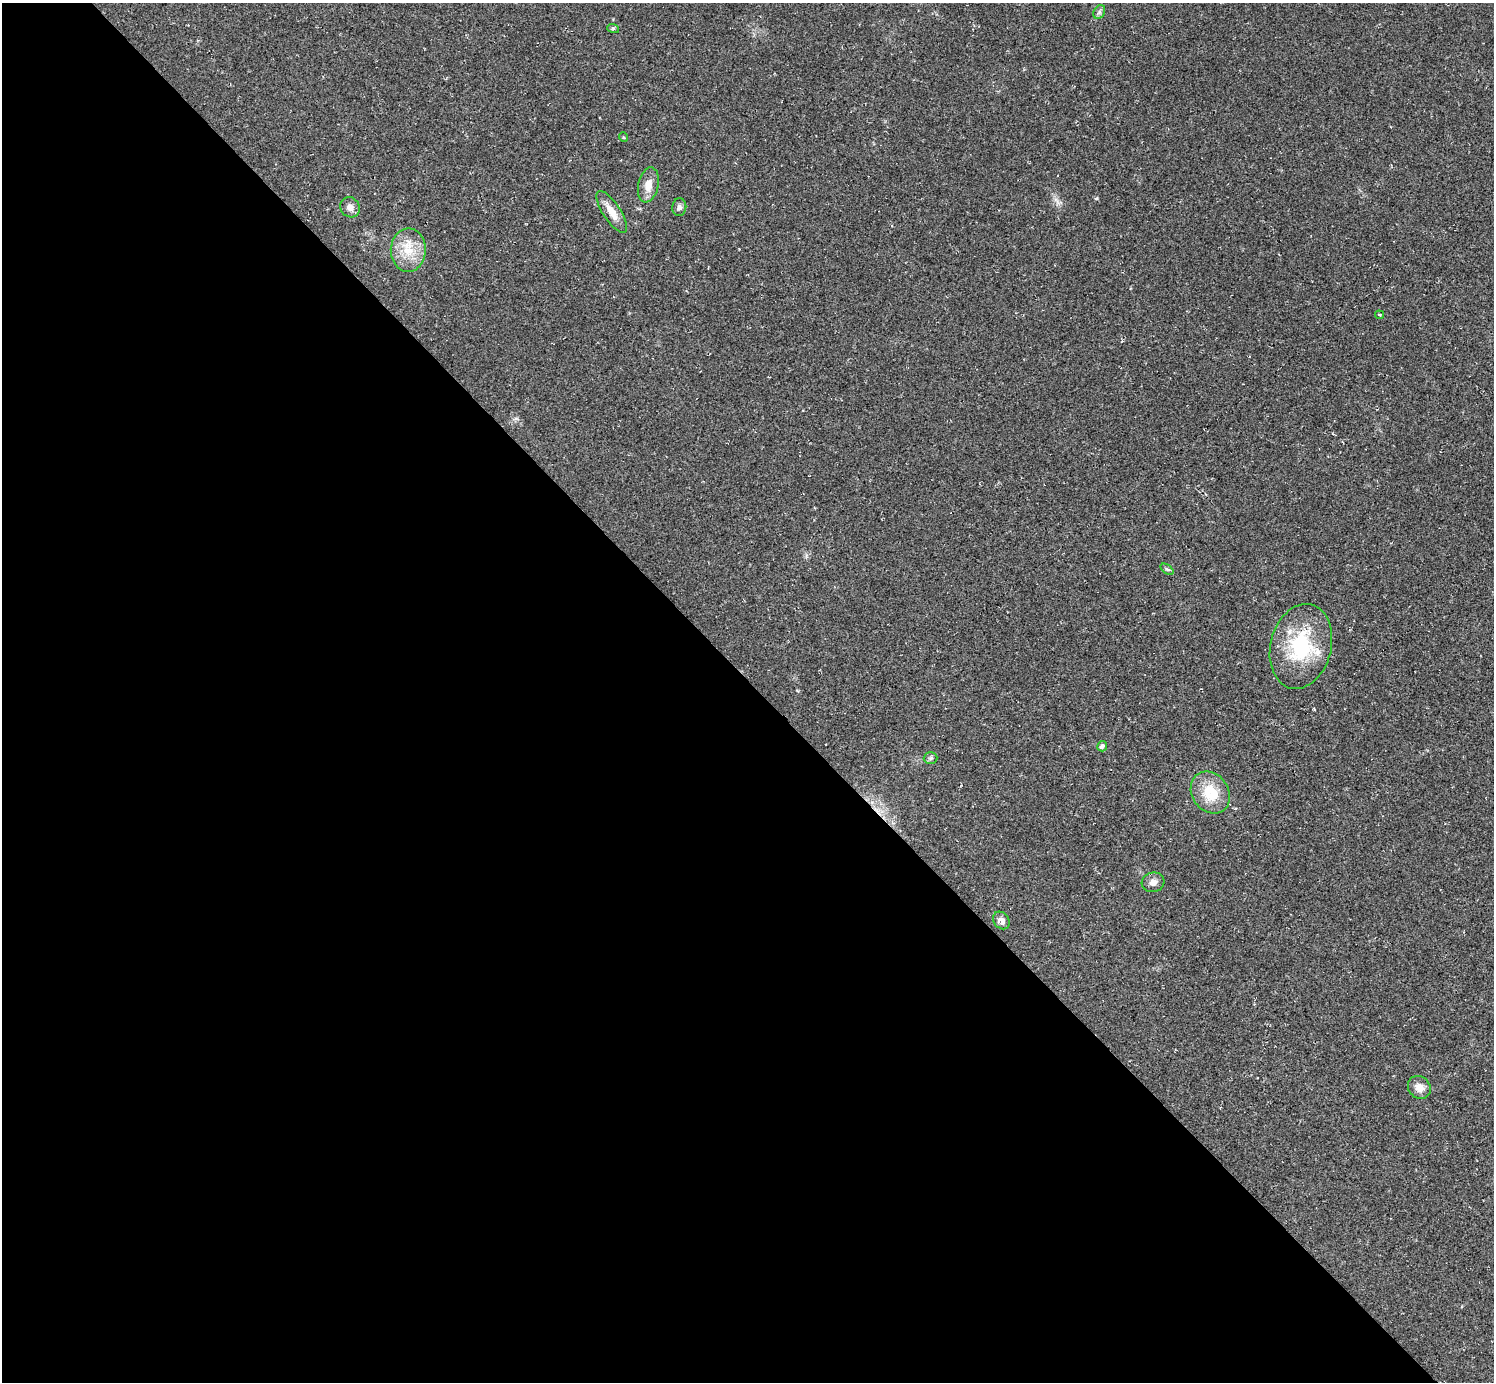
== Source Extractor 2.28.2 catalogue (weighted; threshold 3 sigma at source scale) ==
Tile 9 of 4 x 4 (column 1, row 3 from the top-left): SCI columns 1-1492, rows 1676-3055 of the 5970 x 5968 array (HDU 1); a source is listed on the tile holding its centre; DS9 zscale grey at full resolution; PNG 1496 x 1384 px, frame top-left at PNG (2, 3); each listed source drawn as its Kron ellipse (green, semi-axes under 4 px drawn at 4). Shown black and unused: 51% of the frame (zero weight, under 2 of 3 exposures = <1% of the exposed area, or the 3 px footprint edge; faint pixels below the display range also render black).
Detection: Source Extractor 2.28.2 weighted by HDU 2 'WHT'; one run over the whole footprint, this tile lists its part. Background 0.0355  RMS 0.0063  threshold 0.0283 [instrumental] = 3 sigma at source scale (4.5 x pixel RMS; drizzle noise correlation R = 1.50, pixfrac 1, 0.05/0.05 arcsec/px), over >= 5 px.
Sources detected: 19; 2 inside a brighter listed object's ellipse — not listed separately; the other 17 listed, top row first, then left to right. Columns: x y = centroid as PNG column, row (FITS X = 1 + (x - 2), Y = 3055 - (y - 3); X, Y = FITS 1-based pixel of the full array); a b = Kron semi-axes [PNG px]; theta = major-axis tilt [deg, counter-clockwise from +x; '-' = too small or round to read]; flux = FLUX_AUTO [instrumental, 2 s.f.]
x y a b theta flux
1099 12 7 5 60 1.5
613 28 6 4 -19 0.83
623 137 5 3 - 0.52
648 185 18 10 78 7.1
350 207 10 9 - 3.7
679 207 9 7 85 2
612 212 24 8 -57 8.4
408 250 22 17 89 15
1379 315 4 3 - 0.69
1167 569 7 4 -36 1
1301 646 43 30 76 46
1102 746 5 5 - 1.8
931 758 7 6 - 1.3
1210 793 22 18 -54 19
1153 882 11 9 15 3.4
1001 920 9 7 -49 4.3
1419 1087 12 10 -44 5.5
Unlisted compact peaks at least as high as the median listed source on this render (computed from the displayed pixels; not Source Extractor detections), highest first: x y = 1097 198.